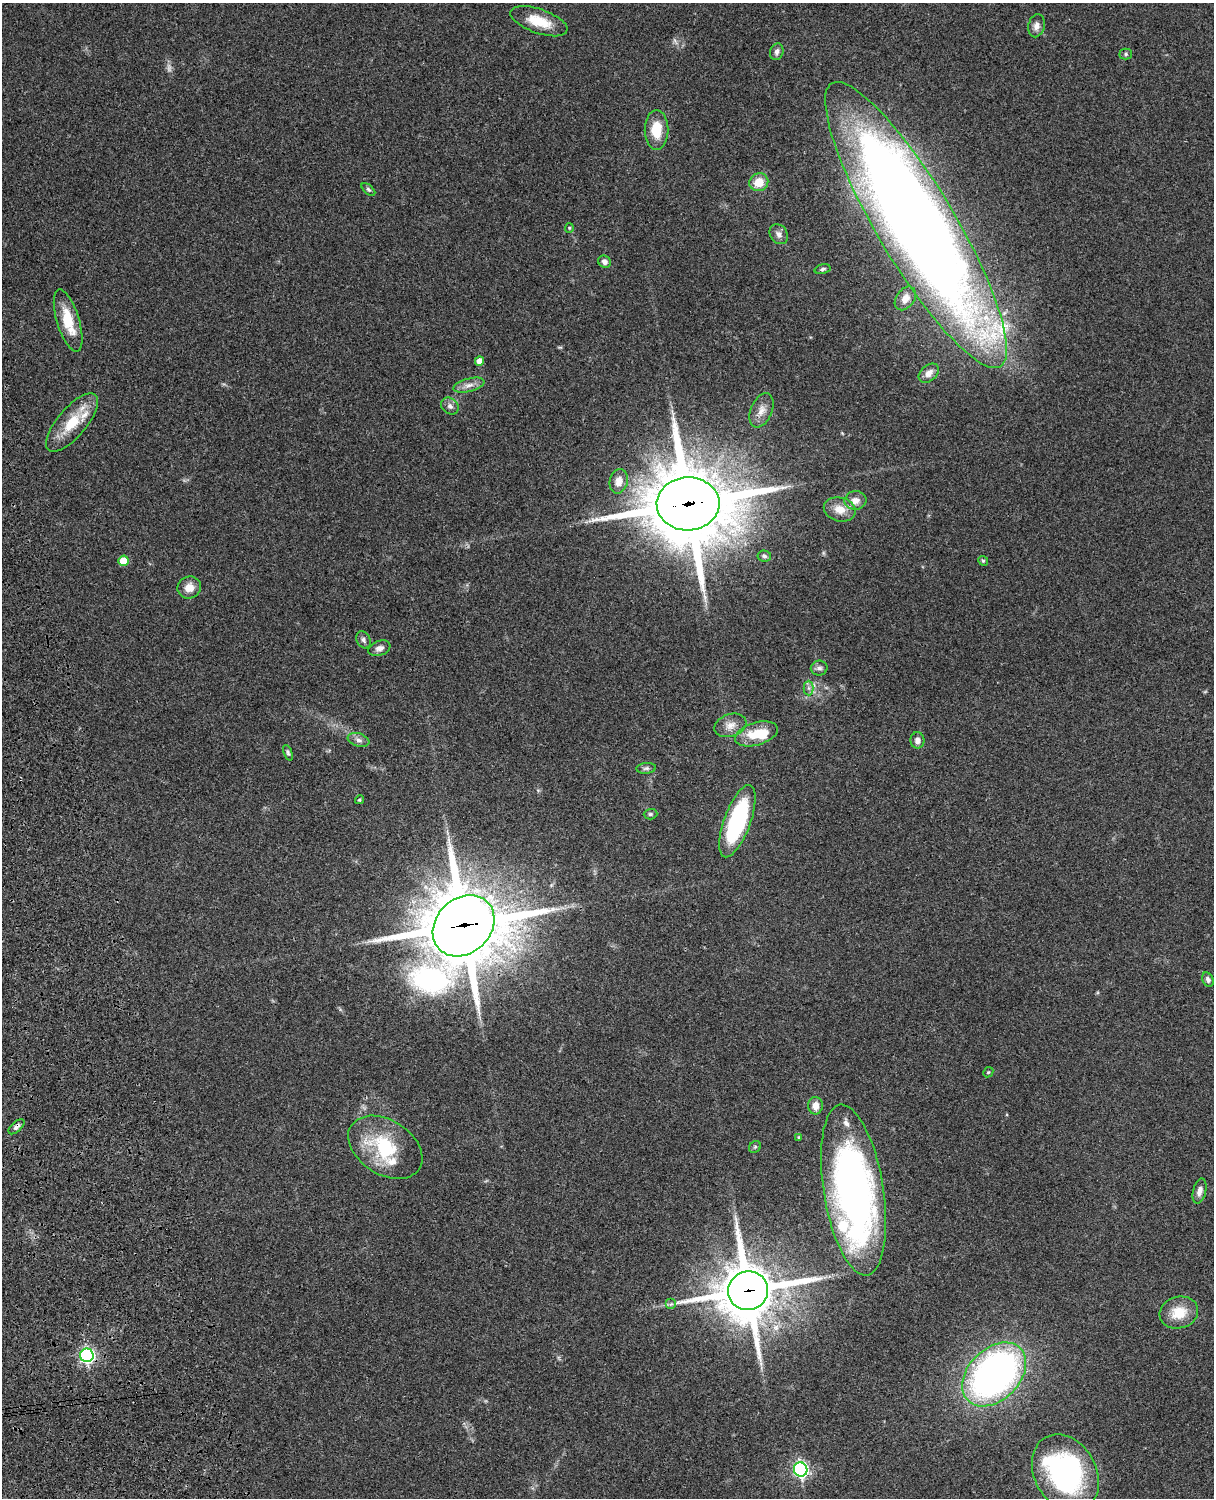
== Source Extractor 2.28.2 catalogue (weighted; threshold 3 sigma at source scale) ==
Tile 7 of 4 x 3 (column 3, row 2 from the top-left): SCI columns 2546-3757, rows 1773-3268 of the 5088 x 4927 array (HDU 1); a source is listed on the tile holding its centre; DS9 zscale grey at full resolution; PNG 1216 x 1500 px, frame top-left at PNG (2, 3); each listed source drawn as its Kron ellipse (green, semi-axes under 4 px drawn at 4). Shown black and unused: <1% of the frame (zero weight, under 3 of 4 exposures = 6% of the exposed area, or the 3 px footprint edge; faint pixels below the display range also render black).
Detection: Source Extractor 2.28.2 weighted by HDU 2 'WHT'; one run over the whole footprint, this tile lists its part. Background 0.0923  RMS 0.0062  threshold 0.0279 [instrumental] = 3 sigma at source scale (4.5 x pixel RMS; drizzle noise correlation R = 1.50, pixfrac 1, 0.05/0.05 arcsec/px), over >= 5 px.
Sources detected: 66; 1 too faint to see at this stretch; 1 inside a brighter object's white glare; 1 long thin detection or spike segment (spike, bleed or trail) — neither listed nor drawn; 5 inside a brighter listed object's ellipse — not listed separately; the other 58 listed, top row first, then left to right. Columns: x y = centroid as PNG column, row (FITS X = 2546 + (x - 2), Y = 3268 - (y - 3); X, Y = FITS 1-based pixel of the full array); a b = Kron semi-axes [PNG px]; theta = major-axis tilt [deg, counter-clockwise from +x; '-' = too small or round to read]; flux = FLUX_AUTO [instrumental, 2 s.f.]
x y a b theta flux
539 21 30 12 -19 16
1037 26 12 8 77 3.6
777 52 8 6 74 2.2
1126 54 6 5 - 1.2
656 130 20 12 -90 16
759 182 9 8 - 11
368 189 8 4 -41 1.1
916 225 165 39 -59 1200
569 228 5 4 - 0.71
779 234 10 8 -53 3.1
605 262 6 5 - 2.9
822 269 8 4 15 1.3
905 298 13 9 53 5.6
68 321 32 11 -73 19
479 361 4 4 - 4.9
929 373 11 8 42 4.1
469 385 16 6 15 4.2
450 406 9 7 -39 2.5
761 410 18 10 67 5.8
72 423 36 14 49 20
619 481 12 9 77 5.7
855 500 11 9 6 4.8
688 504 31 26 2 7400
840 509 16 12 -14 8
764 556 7 5 -7 1.4
123 561 5 5 - 15
983 561 5 4 - 0.95
189 588 12 11 - 6.8
363 640 9 6 -61 1.9
379 648 11 7 21 3.1
819 668 8 7 - 2.2
809 688 7 5 -89 1.7
730 725 16 11 18 5.9
756 734 22 11 17 16
359 740 11 6 -17 2.7
917 740 8 7 - 3.5
288 753 8 4 -68 1.1
646 768 10 5 5 1.7
359 800 5 4 - 0.83
650 814 7 5 1 1.2
737 821 38 13 70 79
464 926 34 27 44 6700
1208 980 7 5 -66 2
988 1072 5 4 - 0.77
815 1106 8 7 - 5.4
16 1127 10 5 43 2
798 1137 4 4 - 0.61
385 1147 40 27 -32 42
755 1147 6 5 - 1.1
853 1190 86 30 -81 300
1200 1191 13 6 77 3.8
748 1291 20 19 - 3600
671 1304 5 5 - 1.4
1179 1313 19 16 15 14
87 1355 7 6 - 150
994 1374 37 25 45 280
801 1469 7 6 - 170
1065 1473 40 31 -60 130
Overlapping masked pixels (flux is a lower limit): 6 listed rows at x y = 916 225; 688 504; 464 926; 16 1127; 748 1291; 87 1355
Isophote crosses this tile's border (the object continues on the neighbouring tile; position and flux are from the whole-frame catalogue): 1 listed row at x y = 1065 1473